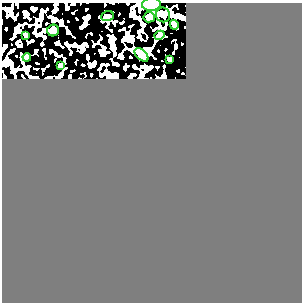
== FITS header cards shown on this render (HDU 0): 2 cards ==
NAXIS1  =                  300
NAXIS2  =                  300

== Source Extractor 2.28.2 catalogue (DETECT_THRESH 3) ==
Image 300 x 300 px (HDU 0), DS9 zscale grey, 1 PNG px = 1 image px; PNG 304 x 304 px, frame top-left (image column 1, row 300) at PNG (2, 3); each listed source drawn as its Kron ellipse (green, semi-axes under 4 px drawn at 4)
Background 0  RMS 0.36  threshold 1.07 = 3 sigma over >= 5 px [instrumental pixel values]
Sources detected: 12; all 12 listed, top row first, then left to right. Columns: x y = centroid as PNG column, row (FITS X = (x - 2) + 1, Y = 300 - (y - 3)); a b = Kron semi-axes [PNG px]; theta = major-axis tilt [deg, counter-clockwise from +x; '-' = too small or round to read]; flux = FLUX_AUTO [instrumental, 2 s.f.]
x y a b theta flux
151 4 9 6 4 110
163 15 7 7 - 69
107 16 6 5 - 33
149 17 5 5 - 370
174 25 5 4 - 110
53 30 6 5 - 590
26 35 3 3 - 28
159 35 5 4 - 69
142 55 8 5 -44 340
27 57 4 4 - 55
170 59 4 4 - 65
60 66 4 4 - 56
At the frame edge (FLAGS 8, measured only in part): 1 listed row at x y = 151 4